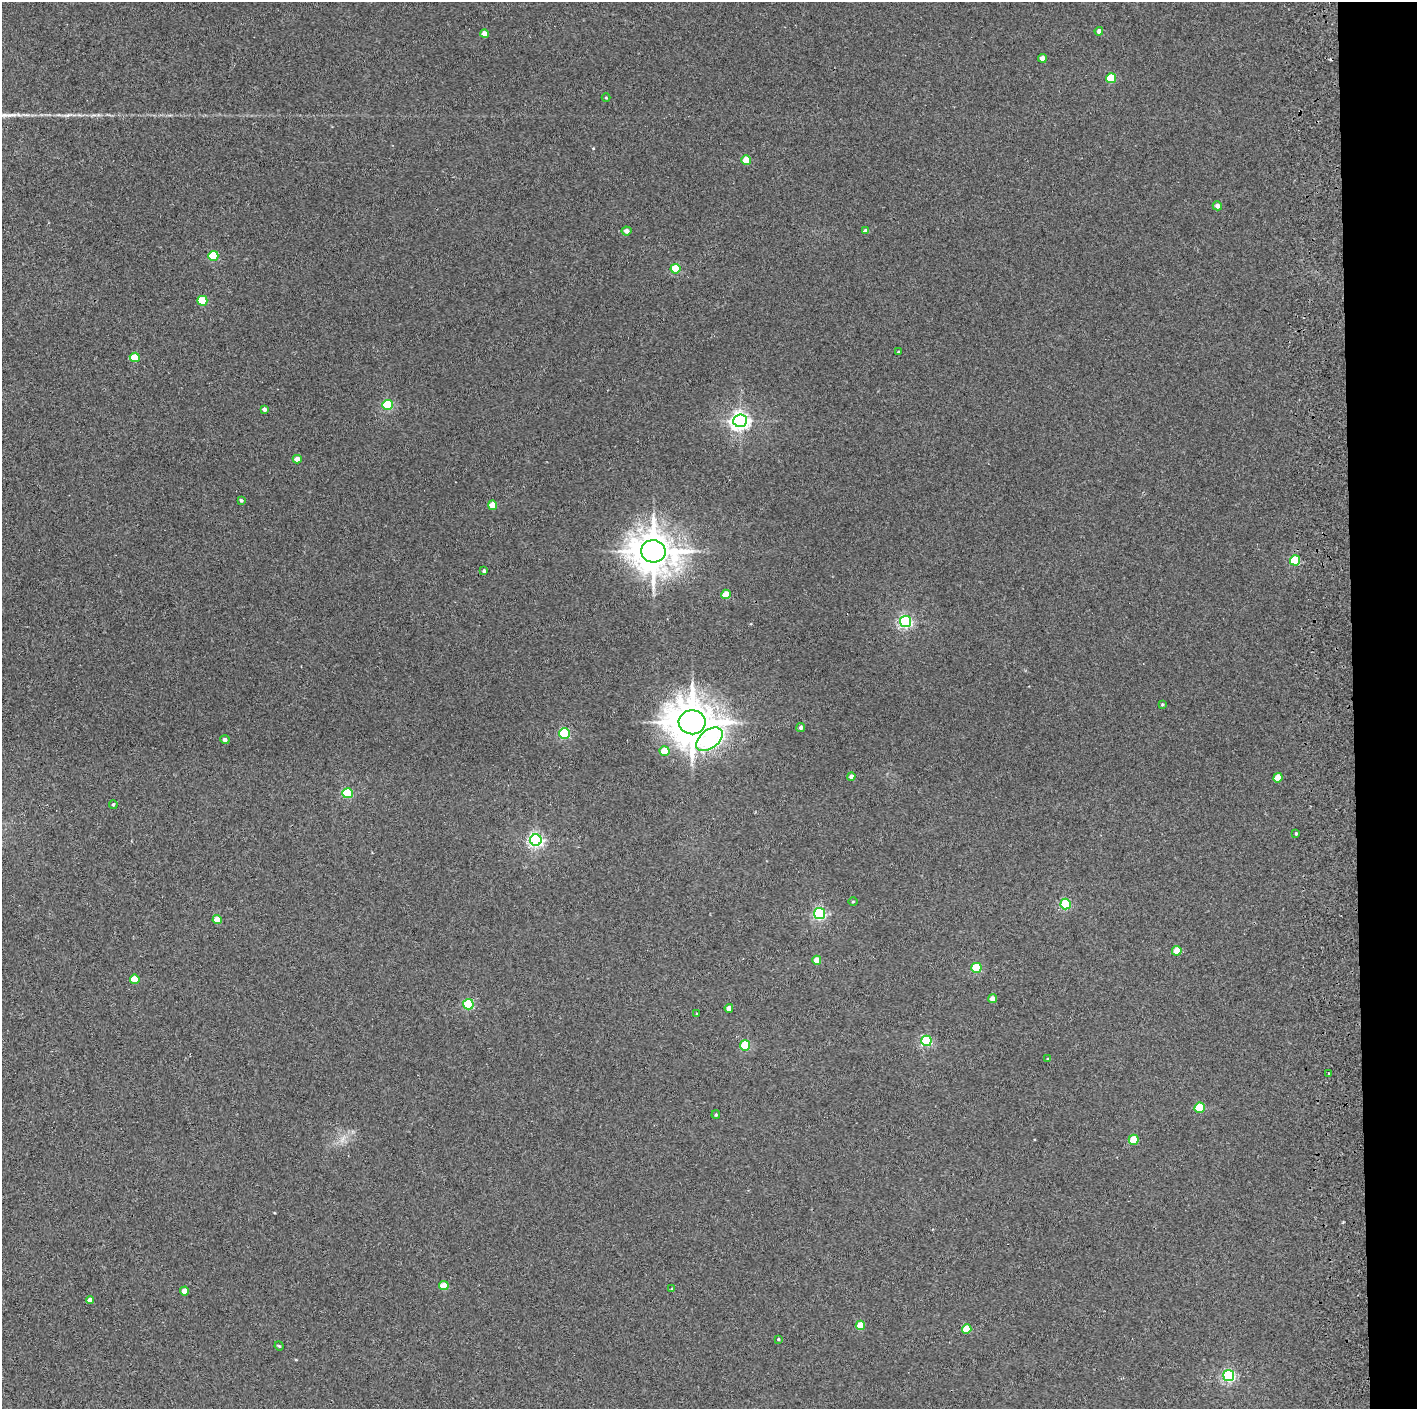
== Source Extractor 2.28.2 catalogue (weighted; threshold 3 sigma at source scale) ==
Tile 6 of 3 x 3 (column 3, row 2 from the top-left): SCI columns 2890-4304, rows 1410-2816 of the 4361 x 4228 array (HDU 1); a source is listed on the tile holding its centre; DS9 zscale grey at full resolution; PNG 1419 x 1411 px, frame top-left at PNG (2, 2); each listed source drawn as its Kron ellipse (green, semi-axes under 4 px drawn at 4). Shown black and unused: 5% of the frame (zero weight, under 2 of 3 exposures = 3% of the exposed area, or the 3 px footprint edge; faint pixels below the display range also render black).
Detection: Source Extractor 2.28.2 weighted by HDU 2 'WHT'; one run over the whole footprint, this tile lists its part. Background 0.0355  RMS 0.0063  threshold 0.0283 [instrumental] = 3 sigma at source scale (4.5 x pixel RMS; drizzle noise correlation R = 1.50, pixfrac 1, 0.05/0.05 arcsec/px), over >= 5 px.
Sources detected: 67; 1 cosmic-ray / hot-pixel residue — neither listed nor drawn; the other 66 listed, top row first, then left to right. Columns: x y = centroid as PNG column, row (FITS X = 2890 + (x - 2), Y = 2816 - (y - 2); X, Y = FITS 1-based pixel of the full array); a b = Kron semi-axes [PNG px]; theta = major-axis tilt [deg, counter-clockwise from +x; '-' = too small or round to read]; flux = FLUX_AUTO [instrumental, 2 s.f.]
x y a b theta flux
1099 31 4 4 - 2.6
485 34 4 4 - 5.3
1042 58 4 4 - 5.5
1111 78 5 5 - 26
606 98 4 3 - 0.48
746 160 5 4 - 13
1217 206 4 4 - 2.8
626 231 5 4 - 3.2
865 231 4 4 - 2.4
213 256 5 5 - 27
675 269 5 5 - 22
202 301 5 5 - 22
898 352 4 3 - 0.59
135 357 5 4 - 15
388 405 5 5 - 50
264 409 4 3 - 1.9
740 421 7 6 - 300
297 459 4 4 - 4.9
241 500 4 4 - 1.2
493 505 5 4 - 11
653 551 12 11 - 1800
1295 560 5 5 - 32
484 571 3 3 - 1.3
726 594 5 4 - 14
905 621 5 5 - 110
1162 704 4 3 - 0.67
692 722 13 12 - 2400
801 727 4 4 - 1.8
564 733 5 5 - 59
709 739 15 9 38 97
225 740 4 4 - 2.1
665 751 5 4 - 12
851 776 4 4 - 2.6
1278 778 5 4 - 12
348 793 5 5 - 40
113 804 4 4 - 1.1
1296 834 4 3 - 0.76
536 840 6 5 - 160
853 902 5 3 - 0.58
1066 904 5 5 - 47
819 913 5 5 - 100
217 920 4 4 - 11
1177 951 5 4 - 12
817 960 4 4 - 7.5
976 968 5 5 - 31
135 979 5 4 - 14
992 999 4 4 - 4.3
468 1004 5 5 - 52
729 1008 4 4 - 4
697 1014 3 3 - 0.56
926 1041 5 5 - 58
745 1045 5 5 - 34
1048 1059 3 3 - 0.71
1329 1074 3 2 - 0.56
1200 1108 5 5 - 30
716 1115 4 3 - 0.76
1134 1140 5 5 - 18
444 1286 5 4 - 13
672 1289 4 3 - 0.6
184 1291 4 4 - 4.9
90 1300 4 4 - 4.2
860 1325 5 4 - 15
967 1329 5 4 - 18
778 1339 4 3 - 0.71
279 1346 5 4 - 0.69
1229 1376 5 5 - 98